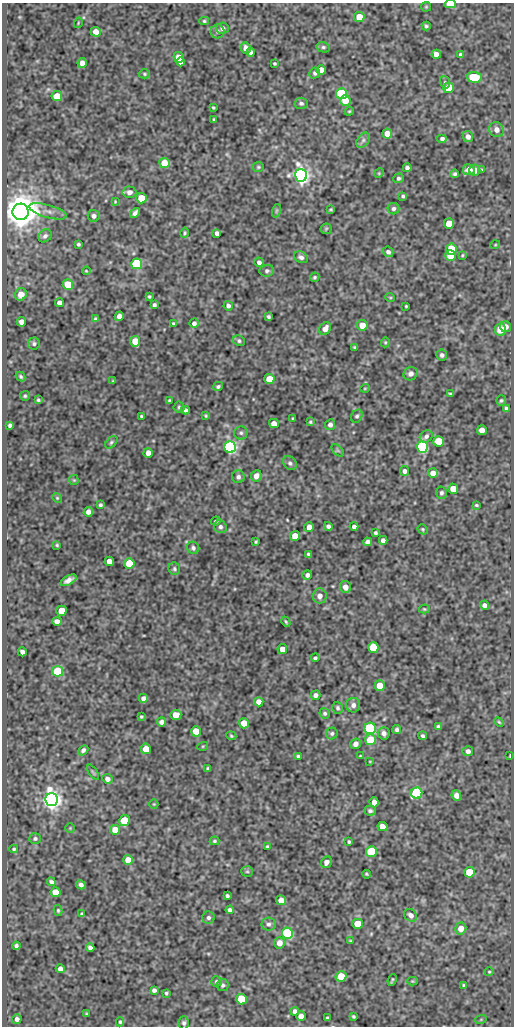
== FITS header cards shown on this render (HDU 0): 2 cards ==
NAXIS1  =                  512
NAXIS2  =                 1024

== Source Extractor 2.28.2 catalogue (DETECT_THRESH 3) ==
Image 512 x 1024 px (HDU 0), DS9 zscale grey, 1 PNG px = 1 image px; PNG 516 x 1028 px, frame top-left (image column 1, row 1024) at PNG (2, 3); each listed source drawn as its Kron ellipse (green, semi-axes under 4 px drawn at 4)
Background 107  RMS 0.56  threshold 1.69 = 3 sigma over >= 5 px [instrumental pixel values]
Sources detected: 264; all 264 listed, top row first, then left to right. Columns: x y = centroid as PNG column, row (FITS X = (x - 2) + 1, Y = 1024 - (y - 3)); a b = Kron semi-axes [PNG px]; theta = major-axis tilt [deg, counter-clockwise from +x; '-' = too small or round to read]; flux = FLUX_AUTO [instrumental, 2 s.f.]
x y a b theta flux
450 4 5 3 - 780
426 7 5 5 - 48
359 17 5 5 - 720
204 21 5 4 - 53
78 23 5 3 - 31
426 26 4 3 - 66
222 28 6 5 - 140
217 31 7 7 - 110
96 32 5 4 - 400
323 47 7 5 -13 76
246 48 5 5 - 220
251 52 4 4 - 130
436 54 4 4 - 270
460 55 4 3 - 91
179 57 5 5 - 440
181 62 4 4 - 160
82 63 5 4 - 220
275 63 3 3 - 45
321 70 5 5 - 490
315 73 6 5 - 89
144 74 6 4 -2 53
474 77 7 5 -4 1700
445 82 6 5 - 69
449 88 5 5 - 930
341 94 5 5 - 4000
57 96 5 5 - 830
345 100 5 5 - 580
301 103 7 5 -3 93
213 108 3 2 - 43
349 111 4 4 - 39
214 119 3 2 - 35
497 130 8 7 - 230
387 133 5 5 - 290
468 137 5 5 - 170
442 138 5 4 - 97
363 140 8 5 54 110
164 163 5 5 - 740
258 167 6 5 - 56
407 168 4 4 - 110
469 170 6 5 - 370
475 170 5 5 - 240
481 170 3 3 - 45
379 173 5 4 - 43
455 174 4 4 - 77
301 175 6 6 - 21000
398 178 5 5 - 83
129 192 7 5 -3 170
403 196 4 4 - 64
141 198 5 5 - 840
115 201 3 2 - 32
393 209 6 5 - 98
331 210 4 3 - 47
48 211 19 6 -16 290
276 211 7 4 71 61
21 212 8 8 - 89000
135 213 5 4 - 120
94 216 6 6 - 130
449 224 5 5 - 670
326 229 6 5 - 57
185 233 5 4 - 50
217 233 4 4 - 140
45 236 7 6 - 120
78 244 3 3 - 56
495 245 5 3 - 30
451 249 5 5 - 990
388 252 5 5 - 110
450 255 5 5 - 770
462 255 3 3 - 35
301 257 7 5 -28 120
259 262 5 4 - 120
137 264 5 5 - 4500
86 271 4 3 - 34
267 271 7 6 - 88
315 277 5 4 - 60
68 285 5 5 - 1100
21 294 6 5 - 340
149 296 3 3 - 51
390 297 5 3 - 33
59 303 4 4 - 190
154 305 4 3 - 80
228 306 5 4 - 110
406 306 3 2 - 35
119 316 5 4 - 190
268 317 4 3 - 64
96 319 4 4 - 80
22 322 5 4 - 250
173 323 3 3 - 54
194 323 4 4 - 100
362 325 5 5 - 470
505 327 5 5 - 220
325 329 7 5 54 290
500 329 6 5 - 620
135 341 5 5 - 600
239 341 6 5 - 71
385 342 5 4 - 42
34 344 6 6 - 79
355 347 3 3 - 48
442 355 5 5 - 100
410 374 7 6 - 130
21 376 5 4 - 62
269 379 5 5 - 820
113 381 4 3 - 39
218 386 5 4 - 73
365 388 5 3 - 30
450 394 4 2 - 47
25 396 5 5 - 59
38 400 3 3 - 51
169 400 3 2 - 42
501 400 5 5 - 65
179 407 5 5 - 58
507 409 4 4 - 92
185 410 4 4 - 100
141 416 3 3 - 44
206 416 3 3 - 42
357 416 7 5 59 78
293 418 3 2 - 39
310 422 3 3 - 44
274 424 5 4 - 280
10 425 4 4 - 82
330 425 5 5 - 130
482 430 5 5 - 280
241 433 7 6 - 93
426 436 7 5 43 120
439 441 5 5 - 1200
111 442 7 4 46 68
230 447 5 5 - 9500
422 447 5 5 - 6200
338 450 7 4 -45 57
148 453 5 4 - 310
290 463 7 6 - 97
404 471 5 4 - 120
433 473 5 5 - 360
256 476 6 5 - 230
238 477 6 6 - 120
74 480 5 5 - 42
453 489 5 5 - 620
441 493 6 5 - 82
57 498 5 4 - 43
100 505 4 3 - 65
476 505 3 3 - 46
88 512 4 4 - 180
216 521 5 3 - 72
328 526 4 4 - 100
354 526 4 4 - 110
220 527 6 6 - 100
309 527 5 4 - 350
423 529 5 4 - 49
375 533 3 3 - 60
295 536 5 5 - 470
383 540 4 4 - 170
256 542 3 2 - 42
367 542 4 4 - 110
57 545 4 4 - 45
193 548 6 6 - 100
308 554 3 3 - 58
109 561 5 4 - 300
129 563 5 5 - 1100
174 569 6 5 - 73
307 575 5 4 - 120
68 580 9 4 28 180
345 587 6 5 - 250
320 596 7 7 - 210
484 605 5 4 - 130
424 609 5 4 - 46
61 611 5 5 - 850
57 621 5 4 - 230
286 622 5 3 - 54
373 647 5 5 - 1500
282 649 5 4 - 310
22 652 4 4 - 120
315 658 4 3 - 68
57 671 5 5 - 2300
380 686 5 5 - 710
316 695 5 4 - 130
143 698 4 4 - 160
259 702 4 4 - 280
353 705 7 7 - 160
337 708 6 5 - 85
325 713 5 5 - 70
176 715 5 5 - 400
141 717 3 3 - 49
162 722 4 4 - 140
499 722 5 3 - 45
244 723 5 5 - 650
438 727 4 4 - 68
370 728 5 5 - 6200
397 729 4 4 - 81
196 731 5 5 - 680
332 733 6 5 - 79
384 733 6 6 - 140
231 736 5 4 - 46
423 736 4 3 - 72
370 740 5 5 - 1100
355 744 5 5 - 210
203 746 5 3 - 35
146 749 5 5 - 500
83 750 6 4 46 100
468 751 5 5 - 140
298 756 4 3 - 95
360 756 3 2 - 30
510 756 3 2 - 36
370 761 3 2 - 25
208 769 4 4 - 77
93 772 9 3 -56 52
107 779 5 5 - 170
417 793 6 5 - 5500
456 795 5 5 - 210
52 800 6 6 - 29000
374 802 5 4 - 210
154 804 5 4 - 37
370 811 6 5 - 83
124 821 5 5 - 1500
382 826 5 4 - 330
70 828 4 4 - 36
115 830 5 5 - 500
35 838 6 5 - 78
214 841 5 4 - 54
349 842 3 3 - 51
267 847 4 3 - 50
14 849 4 4 - 53
371 851 5 5 - 1600
128 860 5 5 - 460
326 862 6 5 - 180
247 871 6 5 - 61
469 872 5 5 - 1300
367 874 4 2 - 46
51 882 4 4 - 87
81 885 5 4 - 130
55 892 5 5 - 790
227 896 4 3 - 74
281 900 5 5 - 340
58 910 5 4 - 50
230 910 4 4 - 120
82 914 3 3 - 56
411 915 7 6 - 170
208 918 6 6 - 110
268 924 7 6 - 120
358 924 5 5 - 850
461 928 6 5 - 350
287 933 5 5 - 4900
350 941 3 3 - 38
279 943 5 5 - 280
16 946 4 4 - 92
90 948 4 4 - 130
60 969 4 4 - 180
489 972 4 4 - 39
341 976 5 5 - 730
392 980 6 2 66 51
216 981 5 5 - 60
412 981 5 4 - 42
223 985 6 5 - 86
464 985 4 3 - 43
154 990 4 4 - 110
166 993 3 3 - 51
242 999 5 5 - 2300
295 1011 4 4 - 130
86 1014 3 2 - 37
301 1016 5 4 - 270
353 1016 3 3 - 49
327 1018 4 3 - 67
17 1019 5 4 - 130
481 1019 6 3 19 35
120 1022 4 4 - 54
184 1023 6 5 - 83
At the frame edge (FLAGS 8, measured only in part): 1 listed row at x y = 450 4